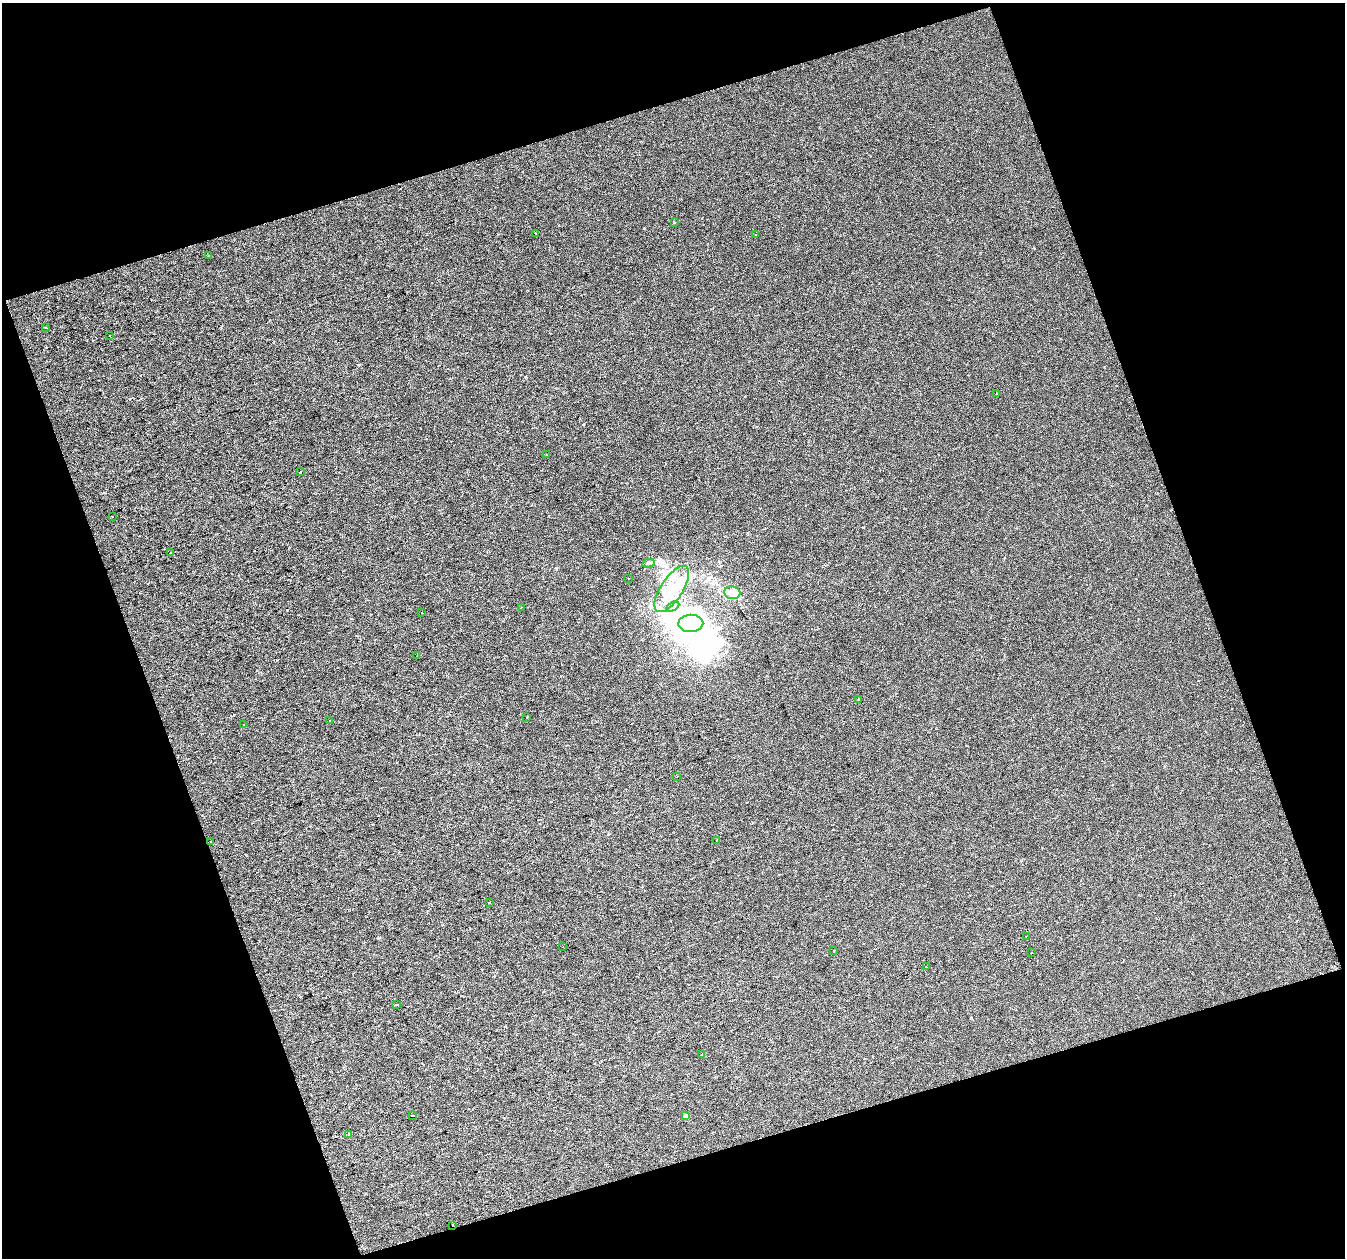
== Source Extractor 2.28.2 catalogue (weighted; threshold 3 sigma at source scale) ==
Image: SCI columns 1-2686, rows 57-2567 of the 2686 x 2608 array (HDU 1 of 3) = the unmasked area's bounding box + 8 px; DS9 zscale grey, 2 x 2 block average (1 PNG px = mean of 2 x 2 image px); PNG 1347 x 1260 px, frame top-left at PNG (2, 3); each listed source drawn as its Kron ellipse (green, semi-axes under 4 px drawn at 4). Shown black and unused: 38% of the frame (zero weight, under 2 of 3 exposures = <1% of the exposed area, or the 3 px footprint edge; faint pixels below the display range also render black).
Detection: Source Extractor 2.28.2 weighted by HDU 2 'WHT'. Background 2.02e-04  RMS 0.0041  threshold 0.0184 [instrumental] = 3 sigma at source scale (4.5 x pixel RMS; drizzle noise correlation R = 1.50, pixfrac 1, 0.0396/0.0396 arcsec/px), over >= 5 px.
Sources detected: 47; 4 inside a brighter object's white glare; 2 cosmic-ray / hot-pixel residue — neither listed nor drawn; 2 inside a brighter listed object's ellipse — not listed separately; the other 39 listed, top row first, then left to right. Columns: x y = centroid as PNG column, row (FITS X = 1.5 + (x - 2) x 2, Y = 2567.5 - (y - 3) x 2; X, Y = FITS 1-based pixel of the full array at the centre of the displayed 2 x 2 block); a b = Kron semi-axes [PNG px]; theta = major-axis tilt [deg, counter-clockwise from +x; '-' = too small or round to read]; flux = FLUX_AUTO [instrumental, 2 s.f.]
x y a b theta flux
674 222 2 2 - 1.1
536 233 2 2 - 2.3
755 235 2 2 - 0.37
209 256 2 2 - 0.85
45 327 2 2 - 0.74
110 335 2 2 - 0.37
996 394 2 2 - 0.43
546 454 2 2 - 0.63
301 472 2 2 - 1.9
112 517 2 2 - 0.7
170 553 2 2 - 3.3
648 563 6 3 13 1.8
629 579 2 2 - 0.66
672 589 26 11 57 27
732 593 8 6 -7 11
521 607 2 2 - 0.36
673 607 7 4 28 3.5
422 613 2 2 - 0.77
691 623 12 8 2 920
417 655 2 2 - 0.48
858 699 3 2 - 0.47
527 717 2 2 - 0.39
330 721 2 2 - 0.89
243 725 2 2 - 0.59
677 777 2 2 - 0.7
716 840 2 2 - 0.75
211 841 2 2 - 1.1
489 902 2 2 - 3.4
1026 936 2 2 - 0.42
563 947 2 2 - 0.28
834 951 2 2 - 1.5
1031 953 2 2 - 1.7
926 967 2 2 - 0.54
396 1005 3 2 - 0.7
701 1055 2 2 - 0.44
413 1115 2 2 - 14
685 1116 3 2 - 4.5
349 1134 2 2 - 1
452 1225 2 2 - 0.98
Diffuse or blended objects may show on this block-average render without a row.